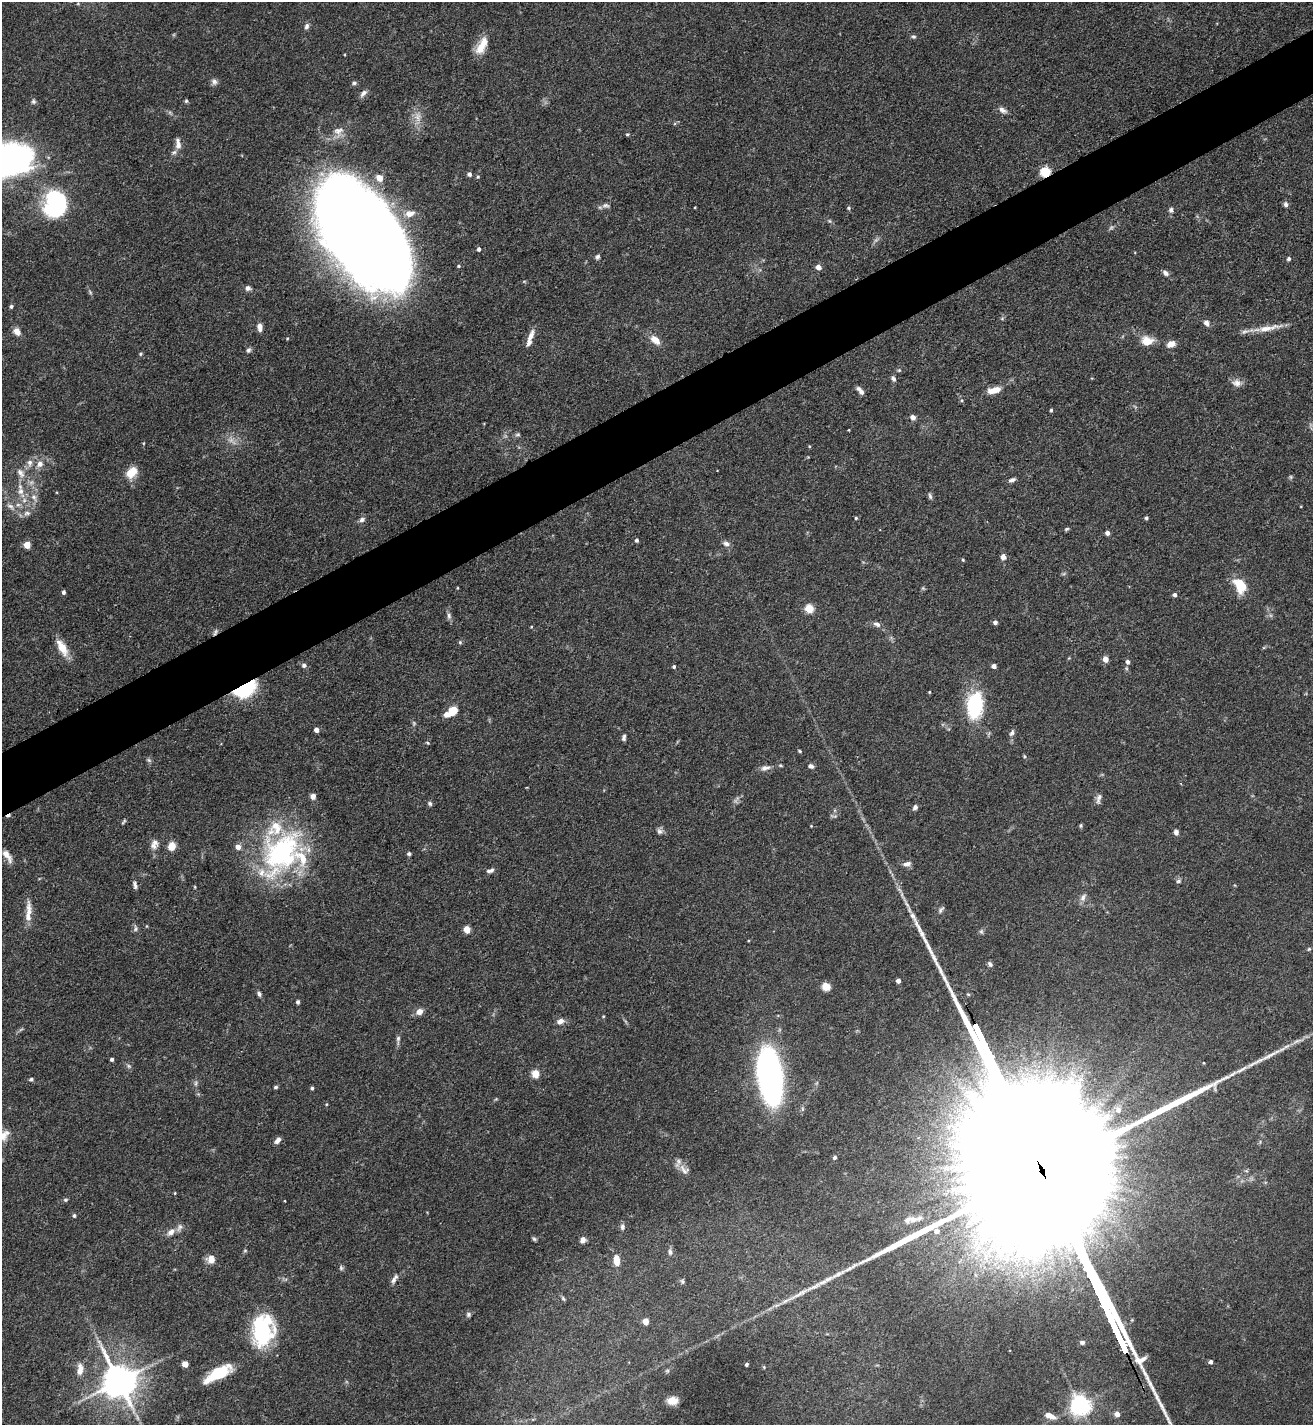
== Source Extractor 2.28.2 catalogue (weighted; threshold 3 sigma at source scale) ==
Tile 10 of 4 x 4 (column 2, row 3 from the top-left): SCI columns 1465-2775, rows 1426-2848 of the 5688 x 5699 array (HDU 1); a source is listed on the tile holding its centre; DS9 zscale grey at full resolution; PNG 1315 x 1427 px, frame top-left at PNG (2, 2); no overlay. Shown black and unused: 5% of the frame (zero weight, under 3 of 5 exposures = <1% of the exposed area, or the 3 px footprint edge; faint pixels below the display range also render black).
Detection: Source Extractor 2.28.2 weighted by HDU 2 'WHT'; one run over the whole footprint, this tile lists its part. Background 0.0758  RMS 0.004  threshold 0.018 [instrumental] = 3 sigma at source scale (4.5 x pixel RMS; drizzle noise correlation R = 1.50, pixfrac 1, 0.05/0.05 arcsec/px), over >= 5 px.
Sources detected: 210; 7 too faint to see at this stretch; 1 cosmic-ray / hot-pixel residue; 3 long thin detections or spike segments (spike, bleed or trail) — not listed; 15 inside a brighter listed object's ellipse — not listed separately; the other 184 listed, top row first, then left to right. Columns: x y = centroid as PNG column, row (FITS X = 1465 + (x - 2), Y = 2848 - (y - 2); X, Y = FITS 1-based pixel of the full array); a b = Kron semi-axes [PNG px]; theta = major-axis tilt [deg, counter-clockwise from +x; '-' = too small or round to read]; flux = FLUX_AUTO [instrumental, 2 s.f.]
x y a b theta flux
307 26 8 6 67 1.2
913 37 6 5 - 0.74
481 47 21 12 60 6.3
214 82 10 7 -60 1.5
354 83 6 5 - 0.81
363 93 10 6 46 1.7
33 101 6 6 - 0.86
186 101 5 4 - 0.63
1002 110 11 6 -33 1.9
338 131 14 13 - 4
627 134 5 4 - 0.5
178 145 10 7 -85 2.8
15 160 41 30 40 120
1045 172 5 5 - 33
469 174 4 4 - 1.4
478 176 4 4 - 0.47
55 204 25 20 79 47
1286 204 7 6 - 1.1
606 205 12 6 -10 1.4
695 207 3 2 - 0.3
849 208 5 4 - 0.59
1171 210 7 6 - 1.2
830 221 6 4 -88 0.54
363 236 94 53 -53 1100
479 249 4 4 - 1.1
597 257 6 5 - 0.9
1289 259 5 4 - 0.9
458 266 5 4 - 0.5
818 267 6 5 - 2.1
1165 273 9 6 -40 1.4
248 288 7 6 - 1.3
90 292 7 4 -54 0.63
11 306 5 4 - 0.83
1002 318 6 4 19 0.52
1206 323 7 6 - 1.9
260 327 10 6 -83 2.3
1269 328 45 7 10 6.3
17 331 10 7 -52 2.6
531 335 16 7 67 3
287 338 4 3 - 0.41
655 340 13 8 -40 4.1
1147 341 13 10 0 6
1171 344 9 6 24 3.3
249 350 7 6 - 0.98
141 354 5 4 - 0.59
899 370 5 4 - 0.53
893 379 7 6 - 1.1
1237 383 14 9 -3 2.5
860 390 11 5 -49 2
994 390 14 6 14 5.2
1051 410 4 3 - 0.63
913 417 7 6 - 1.8
849 430 3 2 - 0.31
518 434 8 5 6 0.76
30 463 10 8 -83 2.1
40 464 8 7 - 2.5
131 472 14 10 44 6.3
20 473 14 8 -57 3.1
1291 477 6 5 - 0.62
1012 480 8 4 20 1.3
21 491 10 9 - 2.9
930 496 8 5 -74 0.87
34 497 12 7 -64 2.5
18 505 7 4 0 1
10 506 11 6 -26 1.7
27 513 10 6 9 1.6
856 518 4 4 - 0.56
1146 518 4 3 - 0.79
362 519 8 6 27 1.4
1067 529 7 4 26 0.61
1107 533 5 5 - 1.3
637 540 4 4 - 0.98
726 544 10 6 -18 1.5
27 545 5 5 - 8.4
1003 557 8 7 - 1.7
963 560 4 3 - 0.52
1240 585 17 11 -63 10
63 592 4 4 - 1.1
1175 595 5 4 - 1.3
809 608 5 5 - 18
449 616 9 6 -80 1.3
995 622 4 4 - 1.5
877 624 11 6 -24 1.7
531 627 4 3 - 0.32
460 642 5 4 - 0.56
62 647 22 9 -60 6.3
1105 659 4 4 - 4.7
1127 662 5 5 - 1.5
304 665 7 6 - 1.2
994 666 4 4 - 2.4
674 667 4 4 - 0.74
245 689 26 13 31 24
929 692 4 3 - 0.35
975 705 31 18 85 28
453 711 9 6 50 7.8
316 730 4 4 - 2.5
1012 733 11 6 61 1.2
624 737 8 4 81 1.1
428 743 6 3 -32 0.44
799 751 5 3 - 0.44
1024 756 5 3 - 0.49
149 760 7 5 -45 0.81
811 766 7 5 -21 1.2
765 768 13 7 8 2
1099 798 13 6 72 1.7
430 803 6 6 - 0.84
915 807 6 5 - 1.2
124 822 9 3 46 0.61
1080 825 6 3 81 0.53
811 826 4 3 - 0.3
659 831 9 7 -44 1.4
1176 832 6 5 - 1.5
153 845 11 9 -22 2.1
172 846 10 8 75 4
238 847 5 5 - 2.8
282 852 67 40 54 73
409 854 4 4 - 0.84
7 855 17 6 -56 3.1
907 864 11 7 11 1.8
490 870 10 5 19 1.3
1178 881 7 5 27 0.83
135 885 11 5 -79 1.3
195 887 4 3 - 0.39
1083 897 11 7 66 1.9
28 916 33 7 85 5
135 929 9 6 80 1.1
467 929 5 4 - 8.6
1309 949 5 4 - 0.52
990 964 7 5 -51 1.1
898 981 4 4 - 2.5
826 987 8 7 - 3.9
259 994 7 5 -69 0.98
298 1002 5 4 - 0.97
419 1012 7 6 - 3.1
560 1021 8 6 24 2.3
979 1034 16 3 -64 2200
398 1039 14 5 89 1.3
112 1059 3 3 - 0.89
129 1066 6 5 - 0.8
535 1074 5 5 - 13
770 1076 37 15 -82 170
31 1079 5 4 - 0.69
196 1083 7 4 89 0.77
276 1087 5 4 - 0.67
312 1088 4 4 - 0.68
327 1104 5 3 - 0.35
1118 1110 7 7 - 1.9
4 1135 15 10 44 3.8
278 1140 8 5 46 1.8
835 1157 5 4 - 0.79
684 1170 16 9 -39 2.9
175 1193 5 3 - 0.34
65 1200 6 5 - 0.62
74 1216 5 4 - 0.73
913 1219 16 9 -15 3.3
622 1227 8 6 -79 1.2
171 1232 10 7 39 2.5
534 1239 6 5 - 0.67
583 1240 6 6 - 2.2
245 1251 5 3 - 0.45
670 1252 9 5 -89 1.2
211 1259 9 8 - 3.8
616 1260 13 7 -86 4.9
341 1268 6 5 - 0.73
394 1279 14 5 61 1.7
826 1280 33 6 29 5.5
682 1281 7 5 -64 0.73
563 1299 8 4 -63 0.7
468 1314 7 6 - 0.91
645 1321 5 4 - 5.7
263 1331 31 20 83 40
1116 1331 21 3 -64 3000
1082 1342 6 5 - 1
1211 1362 4 4 - 1.3
185 1364 5 4 - 5.1
746 1364 4 3 - 0.71
764 1367 4 4 - 0.38
80 1369 16 8 83 3.6
218 1374 29 10 30 17
119 1381 10 9 - 1000
672 1401 11 8 5 3.7
1080 1405 7 7 - 250
1117 1414 5 4 - 3.7
1050 1416 14 6 -22 3.6
Overlapping masked pixels (flux is a lower limit): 3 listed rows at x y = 1045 172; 245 689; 979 1034
Isophote crosses this tile's border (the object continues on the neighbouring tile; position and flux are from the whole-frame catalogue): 2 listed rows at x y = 15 160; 4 1135